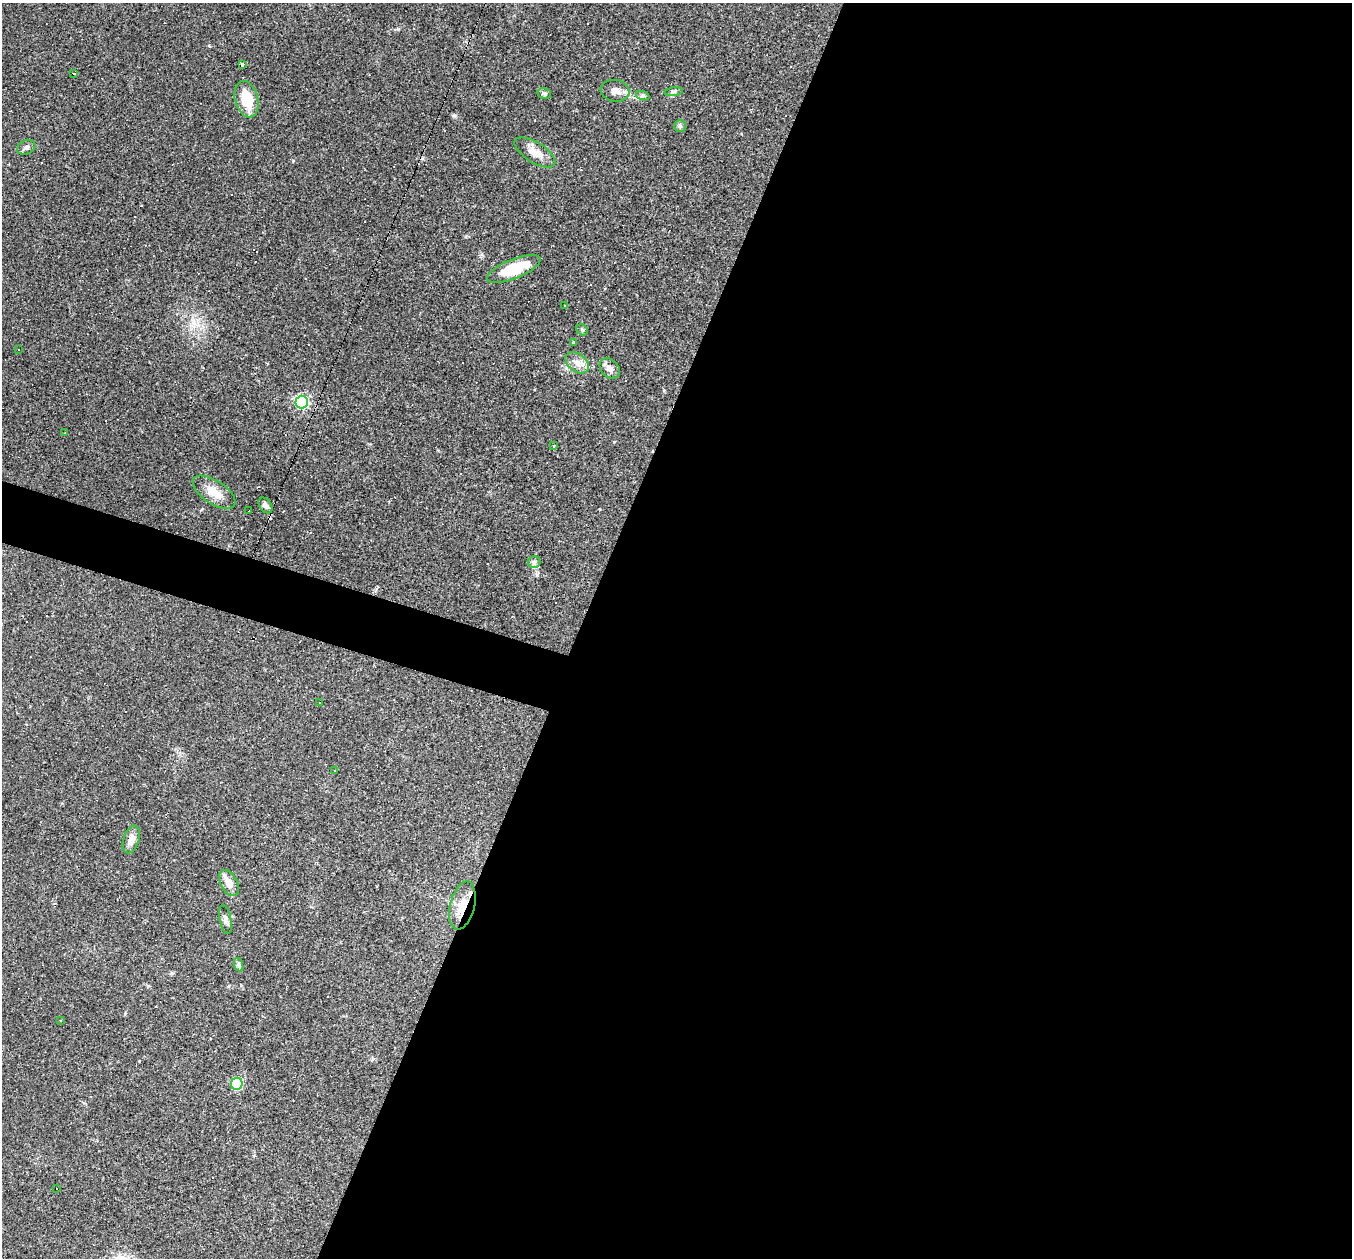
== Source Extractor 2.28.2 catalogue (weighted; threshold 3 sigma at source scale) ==
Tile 12 of 4 x 4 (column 4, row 3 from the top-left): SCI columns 4050-5399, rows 1518-2773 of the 5399 x 5416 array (HDU 1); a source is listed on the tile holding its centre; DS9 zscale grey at full resolution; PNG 1354 x 1260 px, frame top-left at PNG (2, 3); each listed source drawn as its Kron ellipse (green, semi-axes under 4 px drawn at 4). Shown black and unused: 59% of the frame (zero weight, under 2 of 3 exposures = <1% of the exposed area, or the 3 px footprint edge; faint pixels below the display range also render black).
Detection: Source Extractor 2.28.2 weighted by HDU 2 'WHT'; one run over the whole footprint, this tile lists its part. Background 0.0351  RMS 0.0048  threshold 0.0214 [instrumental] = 3 sigma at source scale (4.5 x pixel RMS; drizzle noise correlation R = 1.50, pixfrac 1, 0.05/0.05 arcsec/px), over >= 5 px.
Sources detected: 55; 21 cosmic-ray / hot-pixel residue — neither listed nor drawn; the other 34 listed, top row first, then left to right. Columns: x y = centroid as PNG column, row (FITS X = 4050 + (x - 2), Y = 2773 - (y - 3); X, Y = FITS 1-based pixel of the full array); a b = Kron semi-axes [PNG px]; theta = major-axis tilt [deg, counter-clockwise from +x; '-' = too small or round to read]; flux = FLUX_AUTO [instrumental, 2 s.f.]
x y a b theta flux
242 64 4 3 - 0.78
74 74 3 2 - 0.61
615 91 14 11 -10 3.7
674 92 9 4 9 1
544 94 7 5 -14 1.1
643 96 7 4 -18 0.93
247 99 18 11 -75 12
680 126 5 5 - 0.94
26 147 9 7 25 1.5
535 152 23 10 -32 5.2
514 269 28 9 22 15
564 305 3 2 - 0.26
582 330 6 5 - 0.7
573 343 3 3 - 1.2
19 349 3 2 - 0.53
577 363 13 8 -39 3.7
610 368 11 8 -45 3
302 402 6 6 - 87
65 433 3 2 - 0.35
554 446 3 3 - 0.62
214 492 24 11 -33 7.6
265 505 9 6 -53 2
249 511 2 2 - 0.47
534 562 6 6 - 1.1
319 703 3 3 - 7.7
334 770 3 2 - 0.46
131 839 14 8 72 3.9
229 883 14 8 -62 4.2
462 905 24 12 76 8.9
225 919 14 6 -78 1.7
239 965 7 4 -71 0.98
61 1020 4 2 - 0.35
237 1084 6 5 - 39
56 1188 3 3 - 2.4
Overlapping masked pixels (flux is a lower limit): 1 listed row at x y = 462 905
Unlisted compact peaks at least as high as the median listed source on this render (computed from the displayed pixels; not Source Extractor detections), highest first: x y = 454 115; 398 29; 293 161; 614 442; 537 575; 139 1061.